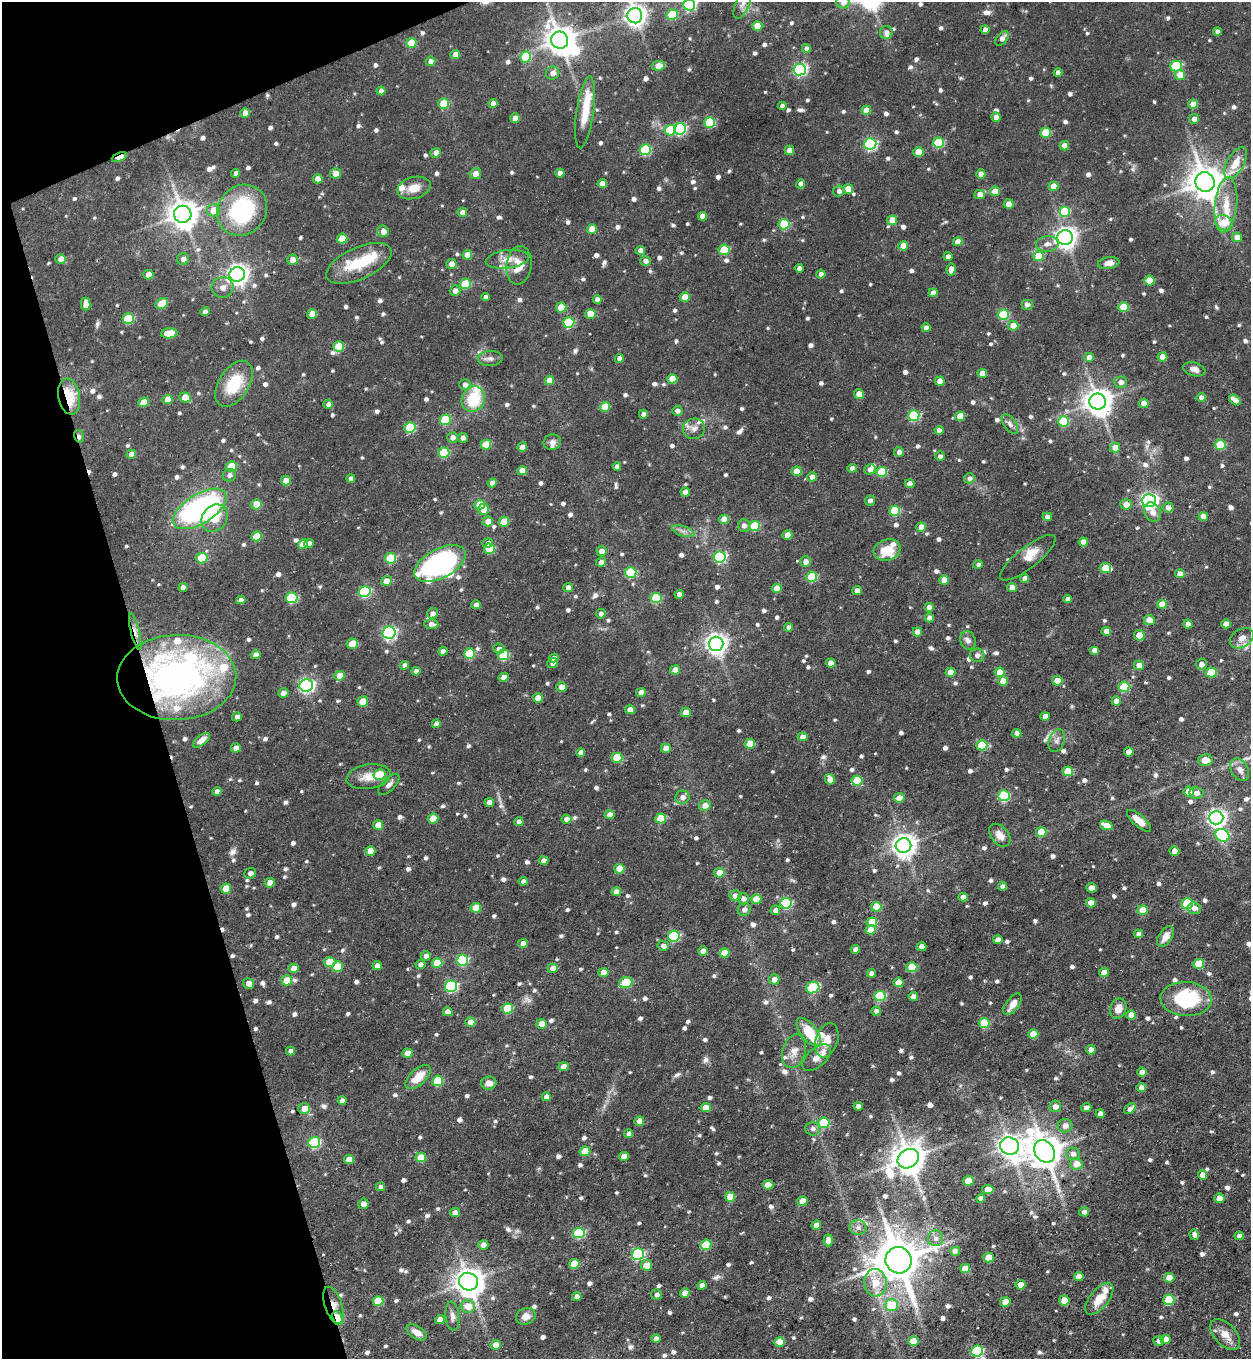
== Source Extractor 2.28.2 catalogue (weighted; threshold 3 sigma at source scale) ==
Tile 5 of 4 x 4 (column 1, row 2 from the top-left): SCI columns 275-1523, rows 2717-4073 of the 5415 x 5431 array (HDU 1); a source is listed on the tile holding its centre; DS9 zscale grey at full resolution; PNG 1253 x 1361 px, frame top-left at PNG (2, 2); each listed source drawn as its Kron ellipse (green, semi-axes under 4 px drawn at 4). Shown black and unused: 15% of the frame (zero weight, under 3 of 5 exposures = <1% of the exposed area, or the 3 px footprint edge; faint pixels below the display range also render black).
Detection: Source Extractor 2.28.2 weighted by HDU 2 'WHT'; one run over the whole footprint, this tile lists its part. Background 0.0583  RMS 0.0043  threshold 0.0193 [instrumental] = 3 sigma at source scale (4.5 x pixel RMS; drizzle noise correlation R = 1.50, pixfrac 1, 0.05/0.05 arcsec/px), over >= 5 px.
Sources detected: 994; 4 inside a brighter object's white glare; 2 cosmic-ray / hot-pixel residue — neither listed nor drawn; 26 inside a brighter listed object's ellipse — not listed separately; of the other 962, all 500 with FLUX_AUTO >= 1.76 (the completeness limit of this list) listed and drawn (462 fainter detections not listed), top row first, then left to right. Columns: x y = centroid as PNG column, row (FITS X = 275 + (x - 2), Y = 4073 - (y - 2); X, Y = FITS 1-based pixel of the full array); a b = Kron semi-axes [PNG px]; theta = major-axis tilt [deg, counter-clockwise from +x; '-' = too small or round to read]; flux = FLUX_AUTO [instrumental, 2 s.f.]
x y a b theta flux
843 2 6 6 - 4.2
742 4 16 6 66 2.6
689 5 6 6 - 49
672 15 5 5 - 18
635 16 8 7 - 300
757 26 5 5 - 8.7
985 30 4 4 - 2.5
1217 31 4 4 - 2.1
886 32 6 6 - 1.9
1002 38 8 5 51 2.2
560 40 8 8 - 670
411 43 5 5 - 10
806 48 4 4 - 1.9
455 54 5 4 - 3.9
525 57 5 5 - 19
430 61 5 4 - 2.2
658 66 6 5 - 4.4
1176 66 5 5 - 30
800 70 6 6 - 80
553 73 7 6 - 2.7
1058 73 4 4 - 2.8
1180 75 5 5 - 8.4
381 91 4 4 - 2.3
443 103 5 5 - 13
493 103 4 4 - 3
1193 104 5 4 - 5.1
782 106 4 4 - 2.2
866 110 5 4 - 5.5
585 112 36 8 82 11
245 113 5 4 - 3.6
996 117 5 4 - 3.6
515 118 5 4 - 3.5
1194 119 5 5 - 3.2
710 123 5 5 - 27
680 129 6 5 - 48
670 130 5 5 - 20
1046 133 5 5 - 15
938 143 5 5 - 27
870 144 6 5 - 67
1064 146 5 4 - 3.8
645 150 6 5 - 33
789 150 5 4 - 4.5
918 152 5 5 - 8.3
436 153 5 4 - 2.9
119 157 8 4 23 8.8
1236 163 17 8 60 6.9
236 173 4 4 - 2.1
336 173 5 5 - 3.8
560 173 4 4 - 3.1
475 174 6 5 - 3.5
981 174 4 4 - 4.6
318 179 5 4 - 4.1
1205 182 10 9 - 890
602 184 5 4 - 4.5
801 184 5 4 - 2.5
1053 186 5 4 - 6
414 188 17 10 16 5.6
848 189 5 4 - 5.9
839 191 5 5 - 1.8
995 191 5 5 - 6.5
980 194 5 4 - 3.9
1009 204 5 4 - 5.1
1226 205 27 11 84 9.5
214 210 6 6 - 7.7
242 210 26 24 49 47
1065 211 5 5 - 20
462 212 5 4 - 2.7
183 214 9 8 - 660
702 216 4 4 - 3.1
892 220 5 5 - 6.6
1224 223 9 7 -29 9.8
784 224 5 5 - 22
592 229 5 4 - 6.3
383 231 6 5 - 3.2
1237 237 5 4 - 3.8
1065 238 8 7 - 290
342 239 5 5 - 9.1
958 242 5 4 - 3.9
1047 244 11 8 5 2.6
903 246 5 4 - 5.3
640 250 4 4 - 3
724 250 5 5 - 17
467 255 5 4 - 5.7
948 256 4 4 - 2.2
1039 256 5 5 - 11
61 259 5 5 - 3.3
183 259 6 5 - 2.1
507 259 22 9 7 5.3
292 260 5 5 - 3.2
645 261 5 5 - 2.3
359 263 35 16 24 16
1109 263 11 5 8 3.2
451 264 5 5 - 3.1
519 265 19 12 83 7.4
799 268 4 4 - 2
951 269 6 4 80 3.8
237 274 8 7 - 280
821 274 4 4 - 2.3
148 275 5 4 - 4.6
1149 281 5 5 - 11
465 284 5 5 - 17
223 287 11 10 - 3
455 291 5 5 - 2.6
933 293 4 4 - 3.5
485 297 4 4 - 2
685 297 5 5 - 6.5
597 300 4 4 - 2.6
86 304 6 5 - 3.6
162 304 7 5 32 11
1027 304 6 5 - 2.1
561 307 5 5 - 10
1123 307 5 5 - 15
205 312 5 4 - 2.3
312 314 5 4 - 6.4
590 314 5 5 - 8.2
1003 315 5 5 - 29
128 319 5 5 - 23
569 322 5 5 - 24
1013 326 5 5 - 6.9
926 328 4 4 - 2.7
169 333 8 5 3 11
339 346 5 5 - 16
1089 357 5 4 - 4.2
1162 357 5 4 - 5.5
490 358 12 7 3 2
619 358 4 4 - 2.5
1194 369 11 6 -17 2.5
982 373 5 4 - 5.7
672 379 5 4 - 7.3
549 380 5 4 - 5.1
940 381 5 4 - 4.7
1121 382 6 6 - 2.5
234 384 25 15 58 16
465 384 6 5 - 2.3
859 394 5 4 - 5.9
69 396 18 10 -79 15
185 397 6 5 - 8.2
1201 397 4 4 - 2.2
167 399 5 4 - 5.6
473 399 13 11 65 17
1235 400 6 4 -37 3.8
143 402 5 5 - 7.3
1098 402 8 8 - 570
1144 403 5 4 - 4.8
328 404 5 4 - 2.2
605 407 5 5 - 10
677 411 5 5 - 1.9
643 414 4 4 - 2.1
914 415 6 5 - 31
960 416 5 5 - 7.5
445 420 5 5 - 23
1063 421 5 5 - 20
1010 424 11 6 -55 1.8
410 428 5 5 - 28
694 429 11 10 - 2.9
939 430 4 4 - 2.5
79 436 6 4 -75 2.3
452 437 5 5 - 2.6
463 438 5 5 - 2
552 442 9 7 13 1.9
486 445 5 5 - 12
1220 445 5 5 - 19
522 447 5 4 - 4.6
1115 448 5 5 - 4.6
899 452 5 5 - 1.9
444 453 5 5 - 22
131 454 5 4 - 3
940 456 5 5 - 1.9
231 466 5 5 - 11
617 466 4 4 - 1.8
852 468 5 4 - 2.1
870 469 6 5 - 2.2
522 471 5 4 - 5.2
797 471 5 4 - 5.5
882 472 5 5 - 18
229 475 7 6 - 1.8
812 477 5 4 - 2.7
351 478 4 4 - 1.9
969 478 6 5 - 1.8
286 481 5 5 - 4.9
492 483 4 4 - 3.5
910 484 5 4 - 4.2
685 492 4 4 - 3.6
870 500 5 5 - 2
1149 500 7 6 - 130
256 504 5 5 - 6.8
1126 504 5 5 - 3.5
479 505 5 5 - 9.4
1168 507 5 5 - 2.5
200 509 30 14 32 97
483 509 6 5 - 4.4
894 511 5 5 - 22
1152 512 10 7 -60 3
1203 516 4 4 - 3.7
1047 517 4 4 - 2.5
215 518 15 12 50 15
724 519 5 4 - 6.1
488 521 5 5 - 4
504 522 5 5 - 13
744 526 6 6 - 2.2
755 526 5 5 - 18
921 527 5 4 - 5.5
683 531 11 5 -18 1.8
787 535 5 4 - 6.8
256 536 5 5 - 10
1083 542 5 4 - 4.3
488 543 5 4 - 2.4
303 544 5 5 - 8.7
309 544 5 4 - 2.6
489 549 5 5 - 13
887 550 14 10 17 8.9
601 551 5 5 - 3.4
720 557 6 5 - 52
202 558 5 5 - 17
390 558 5 5 - 23
1028 558 34 10 38 6.2
805 561 5 5 - 3
601 562 5 4 - 2.5
440 563 28 14 28 80
978 565 5 4 - 1.9
1105 568 6 5 - 9.9
631 573 6 5 - 30
1180 574 5 4 - 3.3
812 577 5 5 - 21
1025 578 4 4 - 2.8
944 580 5 4 - 5.4
386 581 5 5 - 4.4
183 587 4 4 - 2.7
568 588 5 4 - 2.4
1012 588 5 4 - 4
777 589 5 4 - 6.4
364 591 6 5 - 41
857 591 5 4 - 3.9
679 594 4 4 - 1.9
292 598 6 5 - 30
656 598 5 5 - 25
1068 599 4 4 - 2.3
241 600 4 4 - 1.9
1162 604 5 4 - 7
476 605 4 4 - 2.6
929 607 5 4 - 3.2
432 613 6 5 - 2.2
601 614 5 5 - 1.9
929 618 4 4 - 3.5
1149 620 5 5 - 4.4
431 624 7 5 -3 2.6
1188 624 4 4 - 2.5
1226 624 5 4 - 3.4
789 627 4 4 - 1.9
1106 631 4 4 - 3.6
135 632 18 4 -76 2.4
917 632 5 4 - 4
389 633 6 6 - 84
1139 635 5 5 - 6.8
1242 638 13 9 31 2.9
968 640 9 7 -67 1.9
352 644 5 5 - 9.9
716 644 7 7 - 290
499 649 6 5 - 2
1094 650 5 4 - 3.8
443 651 4 4 - 2.3
469 654 5 5 - 20
256 655 5 4 - 4
503 655 5 5 - 23
977 655 7 7 - 2
554 658 5 4 - 2.7
552 663 5 4 - 2
831 663 5 4 - 4.2
1201 664 5 5 - 2.4
404 665 5 4 - 1.8
1139 665 5 5 - 4.4
675 670 5 4 - 4.7
416 671 4 4 - 1.9
950 672 5 4 - 4
1000 672 5 5 - 8.6
1211 672 5 5 - 14
339 676 5 5 - 6.2
177 677 59 42 2 160
503 677 5 4 - 4
1003 681 5 4 - 5.8
1057 681 5 4 - 8.3
306 685 7 6 - 110
561 687 5 5 - 4.2
1124 687 5 5 - 22
283 693 5 4 - 2.5
641 693 5 4 - 3.9
538 698 5 4 - 5.6
363 701 5 5 - 9.6
1116 701 4 4 - 3.2
630 710 5 4 - 4.1
686 712 5 5 - 5.5
1045 716 5 4 - 3.5
237 717 5 4 - 1.9
436 724 4 4 - 2.9
1017 733 4 4 - 2.5
803 737 5 4 - 3.6
201 740 10 5 38 3
1057 741 12 7 71 2.1
750 744 5 5 - 10
982 745 5 5 - 19
236 748 5 4 - 3
666 748 5 4 - 4.2
581 752 4 4 - 2.7
1129 752 5 4 - 4.6
617 758 5 5 - 14
1205 760 7 6 - 4.2
1240 770 12 8 -59 3.2
1068 771 5 5 - 13
380 774 6 5 - 13
369 777 22 12 9 6.6
830 779 5 5 - 4.9
857 780 5 5 - 18
389 784 13 6 46 1.9
217 791 4 4 - 2.1
1189 791 5 5 - 7.5
1196 793 7 5 -8 2.5
1004 796 6 5 - 32
682 797 7 6 - 2.9
899 798 5 4 - 4.7
489 802 4 4 - 4
705 805 6 5 - 4
610 815 5 4 - 3.4
661 818 5 5 - 15
1216 818 7 6 - 190
433 819 5 5 - 8.8
566 819 5 4 - 2.2
1139 821 15 5 -41 5.2
519 822 4 4 - 2.7
378 825 5 4 - 5.5
1106 825 6 4 -22 5.1
1041 832 5 5 - 8.3
1000 835 13 8 -50 4
1222 835 7 6 - 48
903 846 8 7 - 380
370 851 5 4 - 5.9
1174 851 5 4 - 4.4
544 861 5 4 - 3.5
619 869 5 5 - 7.9
250 873 6 5 - 2.1
719 873 5 5 - 5.9
523 881 4 4 - 1.8
270 883 5 4 - 4.8
1002 886 4 4 - 1.9
226 888 5 5 - 7.9
1091 888 5 5 - 3.6
616 892 5 4 - 4
735 896 6 5 - 2.8
963 897 4 4 - 3.2
743 899 6 5 - 2.2
756 899 5 4 - 8
786 903 6 5 - 36
1091 903 5 4 - 5.5
1187 904 6 5 - 29
876 907 5 5 - 13
476 908 5 5 - 9.8
1194 908 7 5 -8 2.4
744 910 7 6 - 2
775 910 5 5 - 2.1
1143 910 5 5 - 7
872 922 5 5 - 11
871 930 5 5 - 6.8
1138 934 5 4 - 2.1
674 936 6 5 - 39
1165 937 12 6 57 4.1
998 940 5 4 - 3.6
523 943 5 4 - 3.2
663 946 5 5 - 2.1
921 947 5 4 - 3.9
855 949 4 4 - 2
703 951 5 4 - 3.5
724 953 5 4 - 6.4
426 956 5 4 - 2.1
462 960 6 5 - 36
330 962 5 5 - 14
437 963 5 5 - 11
420 964 5 4 - 2.3
1199 964 5 5 - 14
377 966 4 4 - 2.6
337 967 5 5 - 11
912 967 5 5 - 15
294 968 5 4 - 4.3
553 968 5 4 - 4.8
603 972 5 4 - 5.1
1104 972 5 4 - 3.8
871 973 4 4 - 2.8
774 979 5 5 - 3.1
287 980 5 5 - 10
626 982 7 5 21 19
899 982 5 5 - 7
249 983 6 5 - 3.2
451 986 6 5 - 55
813 988 7 5 23 34
880 996 6 5 - 30
913 997 4 4 - 3.6
1186 999 25 17 -3 30
1013 1004 12 6 53 4.3
507 1008 5 5 - 19
1118 1009 10 8 68 4.1
876 1011 5 4 - 2.1
448 1012 5 4 - 3.4
1131 1015 5 4 - 4.8
470 1022 5 5 - 4.2
984 1023 5 5 - 21
542 1024 5 5 - 4.8
809 1032 17 8 -52 15
1033 1034 5 5 - 7.9
827 1040 17 11 71 4.9
1091 1050 5 4 - 3.1
291 1051 4 4 - 2.2
794 1051 17 11 74 4.4
408 1053 5 4 - 5.8
817 1057 17 9 42 4.1
563 1066 5 4 - 4.1
1142 1072 5 4 - 3.5
418 1077 15 8 43 7.4
438 1081 5 5 - 18
489 1083 7 6 - 3.3
1141 1088 4 4 - 3
546 1097 5 4 - 3.2
342 1101 4 4 - 2.4
858 1106 4 4 - 2.3
1055 1106 6 5 - 2.5
706 1108 5 4 - 6.4
1086 1108 5 4 - 2.2
304 1109 6 5 - 3.9
1130 1109 6 4 36 2.9
1100 1114 4 4 - 3.1
639 1121 5 4 - 3.6
824 1123 5 5 - 27
1065 1126 7 6 - 3.1
813 1129 7 6 - 1.8
629 1134 4 4 - 1.9
314 1142 6 5 - 40
1010 1146 9 8 - 380
585 1151 5 5 - 9.3
1045 1151 12 9 -55 940
1073 1154 6 6 - 2.4
624 1156 5 4 - 4.7
421 1157 5 5 - 9.2
349 1159 5 4 - 5.7
908 1159 11 9 34 840
1076 1164 6 5 - 5.3
1203 1175 4 4 - 3.7
968 1181 5 5 - 10
768 1185 5 4 - 7.7
381 1187 5 4 - 2.1
988 1189 6 5 - 6.3
730 1197 5 5 - 8.9
981 1198 4 4 - 2.1
1219 1198 5 4 - 6.1
802 1201 5 4 - 6.9
363 1204 5 5 - 3
1084 1212 5 4 - 2.1
455 1213 5 4 - 3.1
816 1225 5 4 - 4.4
858 1227 8 7 - 1.8
579 1233 6 5 - 37
1194 1235 5 4 - 2.1
1239 1236 4 4 - 2.2
936 1238 8 7 - 2.2
828 1240 6 4 86 3.1
483 1245 5 5 - 3.4
706 1245 6 5 - 13
955 1251 5 4 - 4.2
638 1254 6 5 - 52
989 1258 5 5 - 9.3
899 1260 13 13 - 1600
574 1264 5 5 - 9.7
647 1265 5 5 - 7.5
965 1269 5 4 - 8.8
1079 1276 5 4 - 6
1169 1278 5 5 - 8.1
468 1282 9 8 - 620
875 1283 14 11 -88 8.3
702 1285 4 4 - 2.8
1021 1285 5 4 - 5.8
685 1293 5 4 - 4.9
657 1295 5 5 - 1.8
577 1297 5 4 - 3
1099 1299 19 9 50 8
1064 1300 5 5 - 9.8
1169 1300 5 5 - 22
378 1301 5 5 - 15
1005 1302 5 4 - 8
333 1305 19 8 -72 14
892 1305 6 6 - 16
468 1306 7 6 - 6.5
452 1316 14 7 -84 2.4
526 1316 10 8 25 3
337 1318 7 4 -68 15
440 1320 5 4 - 4.3
417 1332 11 6 -31 3.6
1225 1335 18 10 -47 4.8
656 1338 4 4 - 3
1165 1339 5 4 - 4.6
913 1341 5 4 - 7.1
1159 1341 5 5 - 2.1
780 1342 5 4 - 8.9
496 1345 5 4 - 5.7
977 1351 6 5 - 42
Overlapping masked pixels (flux is a lower limit): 7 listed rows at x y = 119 157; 69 396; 79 436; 135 632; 177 677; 333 1305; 337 1318
Isophote crosses this tile's border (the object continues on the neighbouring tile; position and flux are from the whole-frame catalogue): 4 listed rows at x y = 843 2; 742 4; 689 5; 635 16